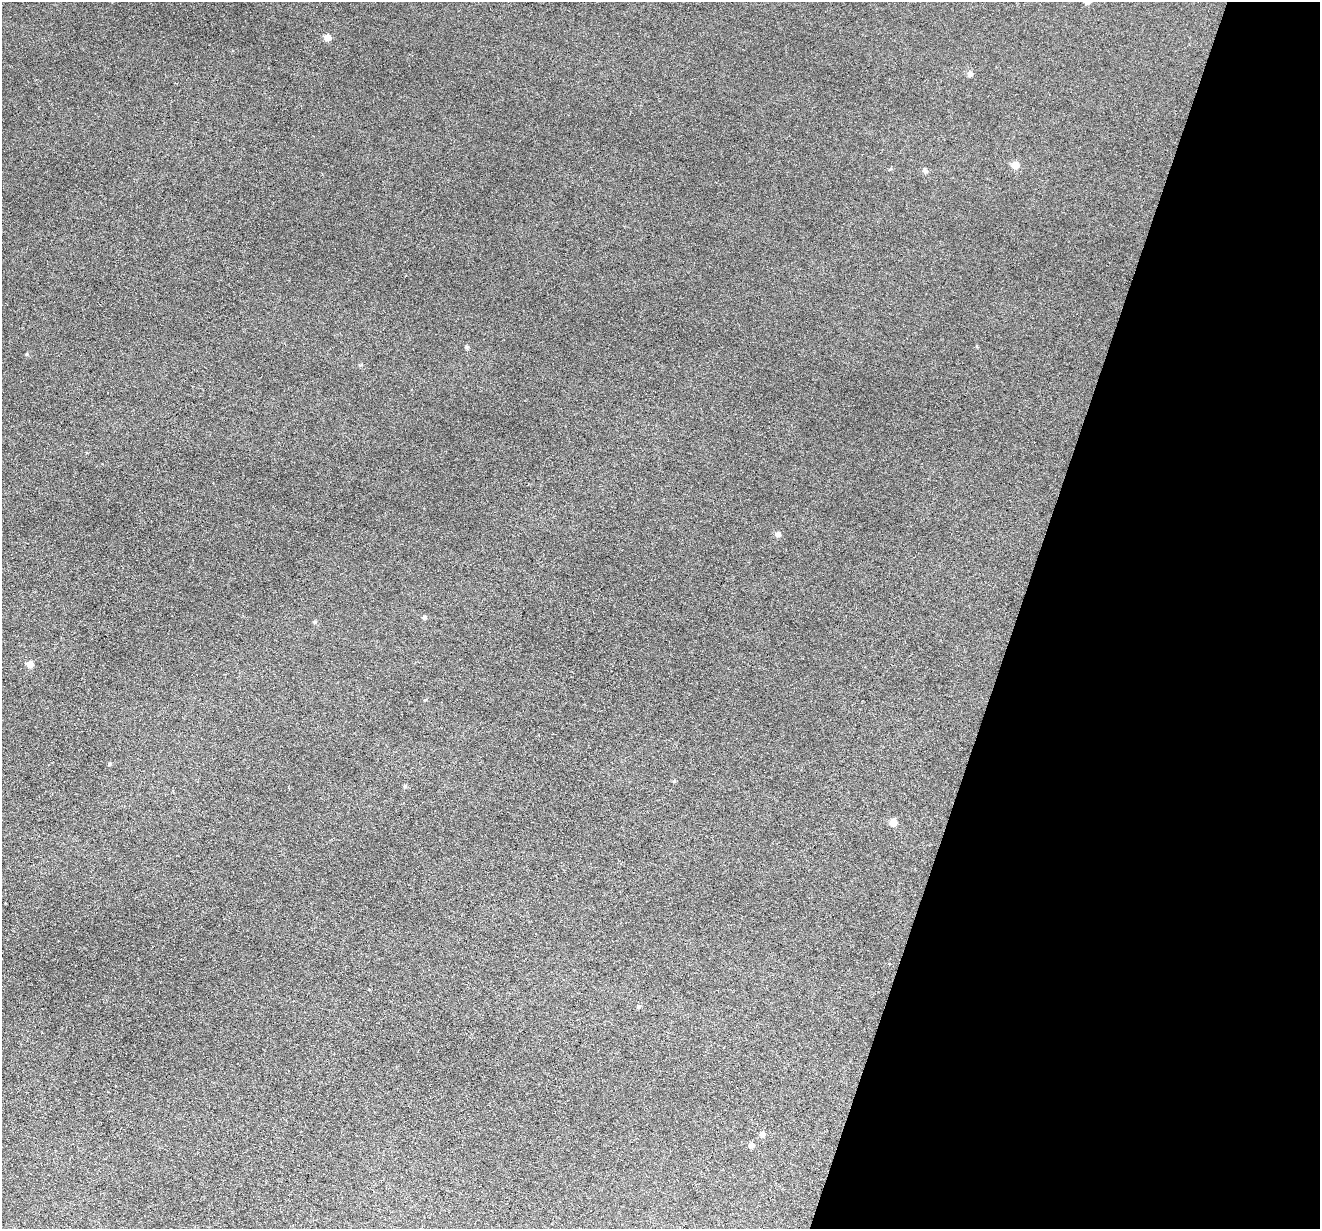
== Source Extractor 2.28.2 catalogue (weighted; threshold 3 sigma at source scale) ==
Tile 8 of 4 x 4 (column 4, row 2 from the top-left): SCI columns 3955-5272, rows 2584-3810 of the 5274 x 5294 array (HDU 1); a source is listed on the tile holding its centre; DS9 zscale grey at full resolution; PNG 1322 x 1231 px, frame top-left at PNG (2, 2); no overlay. Shown black and unused: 23% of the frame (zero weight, under 3 of 6 exposures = <1% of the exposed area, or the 3 px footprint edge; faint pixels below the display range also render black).
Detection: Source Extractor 2.28.2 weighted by HDU 2 'WHT'; one run over the whole footprint, this tile lists its part. Background 0.0483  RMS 0.0059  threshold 0.0241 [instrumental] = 3 sigma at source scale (4.09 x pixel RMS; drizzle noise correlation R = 1.36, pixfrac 0.8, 0.05/0.05 arcsec/px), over >= 5 px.
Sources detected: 16; all 16 listed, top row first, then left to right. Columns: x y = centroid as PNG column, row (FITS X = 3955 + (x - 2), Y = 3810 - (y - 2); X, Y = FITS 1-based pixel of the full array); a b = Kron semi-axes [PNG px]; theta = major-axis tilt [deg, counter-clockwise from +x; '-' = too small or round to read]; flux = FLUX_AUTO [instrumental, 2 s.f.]
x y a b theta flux
328 37 6 5 - 4.5
970 74 6 6 - 1.8
1015 165 6 6 - 6.2
925 171 6 5 - 1.6
467 347 4 4 - 1.1
27 354 4 4 - 0.59
778 534 6 6 - 1.8
424 617 5 4 - 1.2
315 622 5 4 - 0.72
30 664 6 6 - 4.4
109 764 5 4 - 0.71
674 781 5 3 - 0.51
405 786 5 4 - 0.91
893 822 6 5 - 6.6
762 1134 6 5 - 2.1
751 1145 6 5 - 2.1